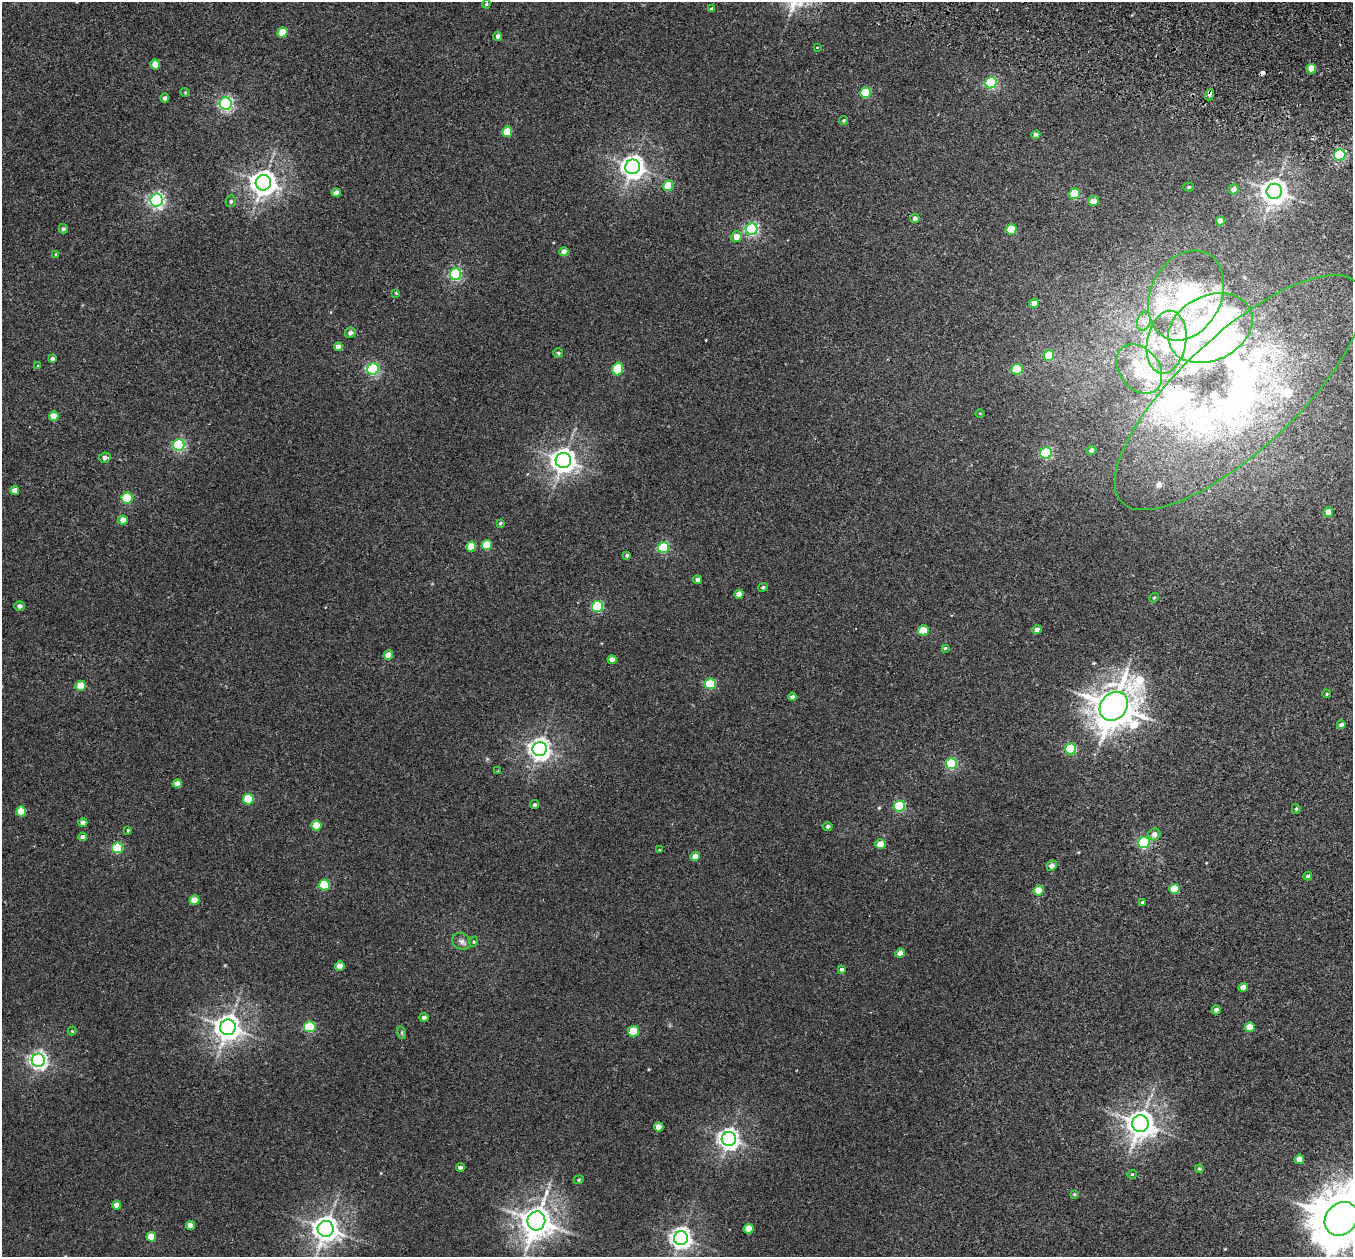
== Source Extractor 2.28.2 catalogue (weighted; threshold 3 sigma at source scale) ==
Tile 10 of 4 x 4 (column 2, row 3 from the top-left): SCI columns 1377-2727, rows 1575-2829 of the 5452 x 5530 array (HDU 1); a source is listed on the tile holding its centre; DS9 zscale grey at full resolution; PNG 1355 x 1259 px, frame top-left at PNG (2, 2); each listed source drawn as its Kron ellipse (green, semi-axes under 4 px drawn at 4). Shown black and unused: <1% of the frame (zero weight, under 2 of 3 exposures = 3% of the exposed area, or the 3 px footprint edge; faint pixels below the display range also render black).
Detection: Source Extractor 2.28.2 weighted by HDU 2 'WHT'; one run over the whole footprint, this tile lists its part. Background 0.0409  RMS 0.007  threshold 0.0316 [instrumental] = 3 sigma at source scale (4.5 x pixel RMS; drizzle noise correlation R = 1.50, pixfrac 1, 0.05/0.05 arcsec/px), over >= 5 px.
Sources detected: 163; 4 inside a brighter object's white glare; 1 cosmic-ray / hot-pixel residue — neither listed nor drawn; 11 inside a brighter listed object's ellipse — not listed separately; the other 147 listed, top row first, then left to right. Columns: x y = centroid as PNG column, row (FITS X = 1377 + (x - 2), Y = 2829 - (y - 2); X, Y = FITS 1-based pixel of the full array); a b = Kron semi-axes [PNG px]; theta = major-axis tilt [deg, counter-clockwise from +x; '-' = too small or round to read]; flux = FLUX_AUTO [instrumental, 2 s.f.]
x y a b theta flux
486 4 4 3 - 0.74
712 9 4 4 - 1.4
282 32 5 5 - 15
498 36 5 4 - 2.6
817 47 3 2 - 0.97
155 64 5 5 - 8.6
1311 69 5 4 - 11
991 83 6 5 - 83
185 92 5 4 - 0.74
866 93 5 5 - 30
1210 95 5 3 - 6.7
165 98 5 4 - 1.8
226 103 6 6 - 160
843 120 4 4 - 0.96
507 132 5 5 - 16
1036 135 4 4 - 3.5
1340 155 6 5 - 86
633 167 7 7 - 490
263 183 8 7 - 670
668 186 5 5 - 24
1189 187 5 4 - 0.76
1234 189 5 5 - 2.9
1274 191 8 7 - 680
336 193 4 4 - 4.5
1075 194 5 5 - 26
157 200 6 6 - 190
231 201 6 5 - 1.4
1093 201 5 5 - 6.2
915 218 5 4 - 2.4
1220 221 4 4 - 5.6
63 229 5 4 - 1.5
751 229 6 5 - 130
1011 230 5 5 - 24
737 237 6 5 - 7.8
564 252 5 4 - 5.9
56 254 3 3 - 0.63
456 274 6 5 - 97
396 293 3 3 - 0.85
1186 295 47 35 63 69
1034 303 5 4 - 4.7
1144 321 10 6 73 3.6
1210 328 44 32 26 220
350 333 5 5 - 2.7
1167 342 32 19 80 30
338 347 4 4 - 4.1
558 353 5 4 - 0.93
1049 355 5 5 - 24
52 359 4 4 - 2
38 366 4 4 - 0.65
373 369 6 5 - 100
618 369 6 5 - 37
1017 369 5 5 - 40
1139 369 27 20 -52 21
1239 392 161 58 43 280
980 413 5 3 - 0.55
54 416 5 4 - 8
179 445 6 5 - 100
1092 450 5 4 - 2.7
1046 453 6 5 - 82
105 458 6 5 - 2.7
563 460 7 7 - 620
15 490 4 4 - 5
127 498 5 5 - 42
1328 512 5 5 - 5.7
123 520 4 4 - 5.9
500 523 4 4 - 0.82
487 545 5 5 - 20
471 546 5 5 - 16
664 548 5 5 - 62
627 555 4 3 - 1.3
697 580 4 4 - 2.6
763 587 5 4 - 1.2
739 594 4 4 - 5.5
1154 598 5 4 - 0.92
19 606 5 5 - 2.5
598 606 5 5 - 58
923 630 5 5 - 18
1037 630 5 4 - 4.5
945 648 4 4 - 0.76
388 655 5 4 - 8.4
612 660 4 4 - 4.7
710 684 5 5 - 44
81 686 5 5 - 17
1327 694 4 4 - 0.7
792 697 4 4 - 2.6
1114 706 15 13 47 2000
1341 725 4 4 - 2.2
540 749 7 7 - 420
1071 749 5 5 - 52
951 764 6 5 - 68
498 771 3 3 - 0.46
177 784 5 4 - 6.5
248 799 5 5 - 31
534 804 4 4 - 1.4
899 806 6 5 - 68
1296 809 5 4 - 1
21 811 5 5 - 14
83 823 4 4 - 3.5
316 826 5 5 - 15
828 826 5 4 - 1.4
128 830 4 3 - 0.71
1154 834 6 6 - 4.4
83 837 4 4 - 3.2
1144 842 6 5 - 78
880 844 5 4 - 12
117 848 5 5 - 51
659 850 4 3 - 0.44
695 857 5 4 - 5.3
1052 866 5 4 - 3.5
1308 876 4 3 - 1.5
324 885 5 5 - 41
1174 889 5 5 - 18
1038 890 5 5 - 12
194 900 5 4 - 11
1143 902 4 3 - 0.93
461 941 9 8 - 2.9
474 942 5 4 - 0.83
900 953 5 4 - 5.8
340 966 5 4 - 9.2
842 969 4 4 - 1.5
1243 987 5 4 - 6
1216 1010 4 4 - 2.4
424 1017 4 4 - 2.4
228 1027 8 7 - 720
310 1027 6 5 - 58
1250 1027 5 4 - 11
72 1031 4 4 - 0.69
634 1031 5 5 - 23
402 1033 6 4 -73 1.1
38 1060 6 6 - 260
1140 1123 8 8 - 800
659 1127 5 4 - 8.2
729 1139 7 7 - 400
1299 1159 5 4 - 6.3
460 1167 4 4 - 2.2
1199 1169 4 4 - 0.99
1132 1174 5 4 - 0.77
579 1180 5 4 - 0.89
1074 1194 4 3 - 0.73
117 1205 4 4 - 6
1341 1219 18 15 48 4500
536 1221 9 9 - 1100
190 1225 4 4 - 4.6
326 1229 8 8 - 720
749 1229 5 4 - 12
151 1237 5 4 - 13
681 1238 7 7 - 400
Overlapping masked pixels (flux is a lower limit): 1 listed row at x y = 1210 95
Isophote crosses this tile's border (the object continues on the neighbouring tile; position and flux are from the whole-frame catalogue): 1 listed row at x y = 1341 1219